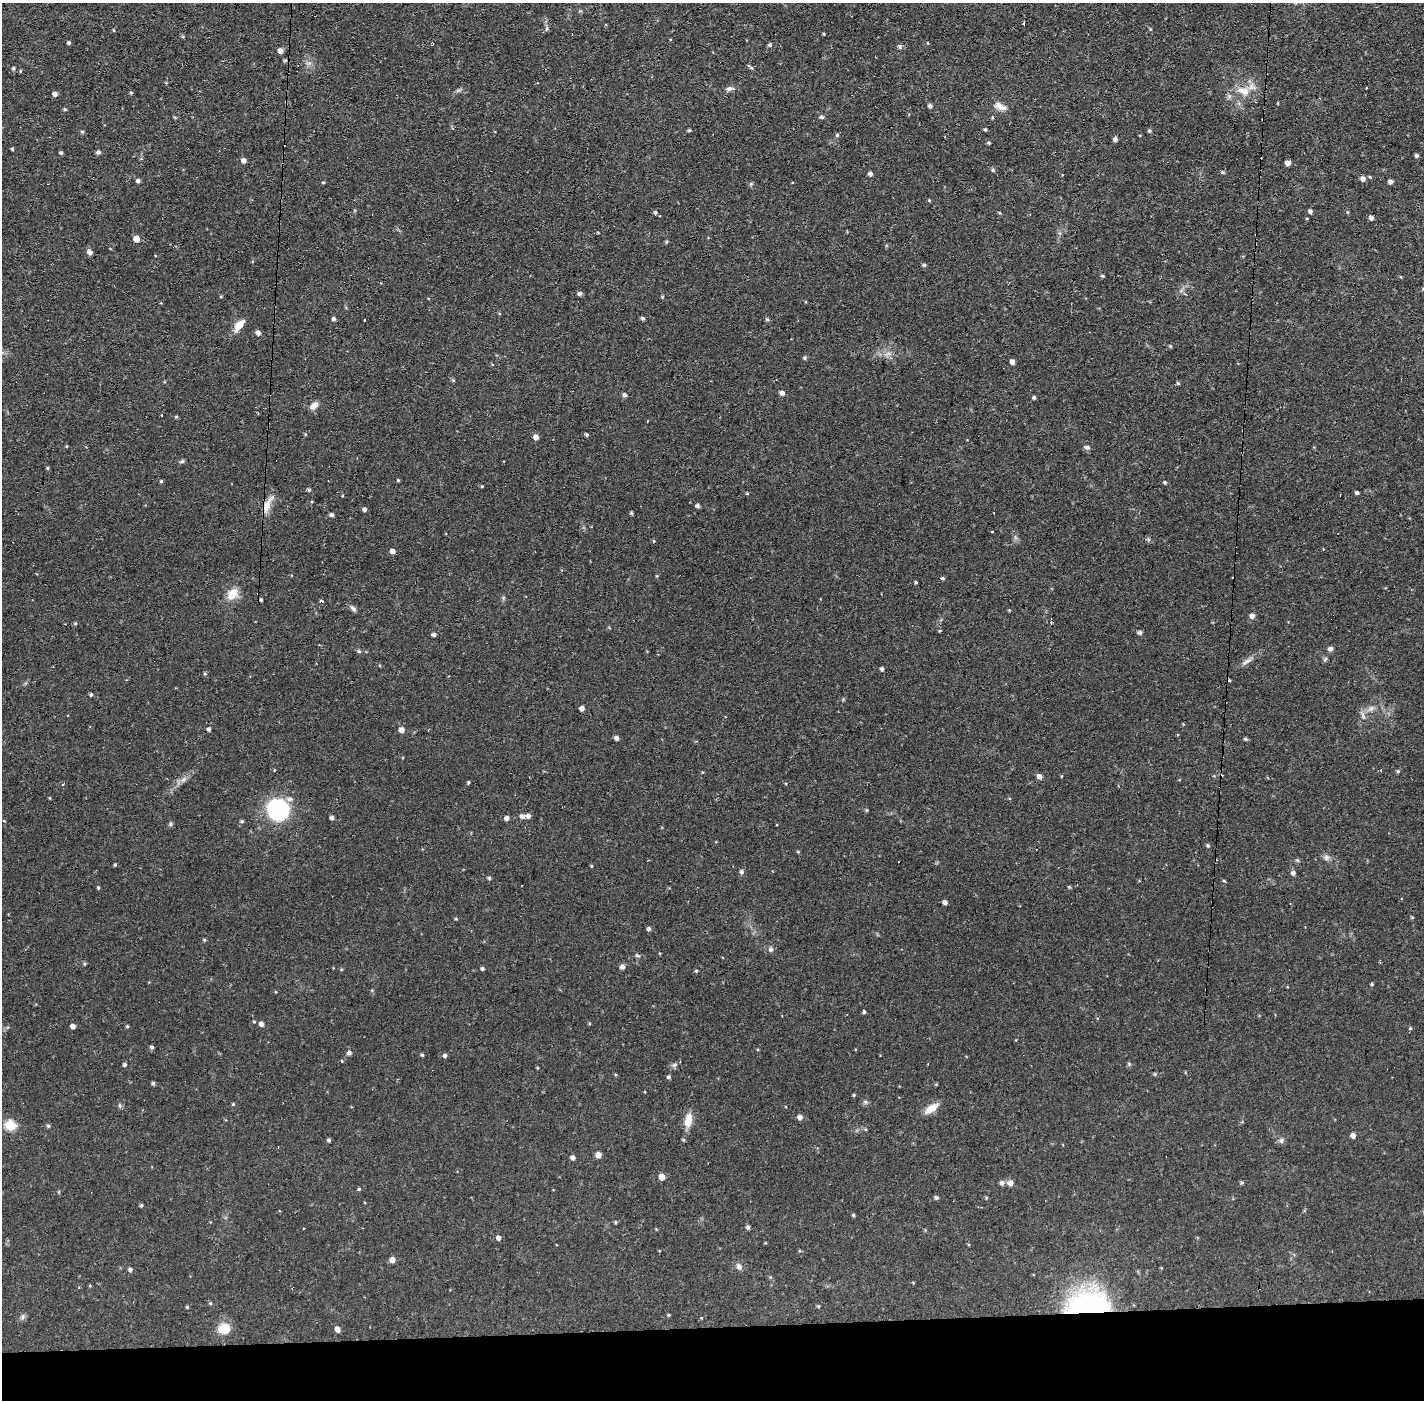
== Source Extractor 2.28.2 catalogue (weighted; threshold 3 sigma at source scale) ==
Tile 8 of 3 x 3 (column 2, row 3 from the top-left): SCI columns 1424-2845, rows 53-1450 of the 4268 x 4301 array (HDU 1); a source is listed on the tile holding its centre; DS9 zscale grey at full resolution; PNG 1426 x 1402 px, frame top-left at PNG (2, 3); no overlay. Shown black and unused: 5% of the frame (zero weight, under 2 of 3 exposures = <1% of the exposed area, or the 3 px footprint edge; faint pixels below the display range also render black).
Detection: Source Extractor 2.28.2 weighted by HDU 2 'WHT'; one run over the whole footprint, this tile lists its part. Background 0.0561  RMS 0.0059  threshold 0.0263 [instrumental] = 3 sigma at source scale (4.5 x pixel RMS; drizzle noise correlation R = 1.50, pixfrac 1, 0.05/0.05 arcsec/px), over >= 5 px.
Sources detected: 219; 9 cosmic-ray / hot-pixel residue — not listed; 1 inside a brighter listed object's ellipse — not listed separately; the other 209 listed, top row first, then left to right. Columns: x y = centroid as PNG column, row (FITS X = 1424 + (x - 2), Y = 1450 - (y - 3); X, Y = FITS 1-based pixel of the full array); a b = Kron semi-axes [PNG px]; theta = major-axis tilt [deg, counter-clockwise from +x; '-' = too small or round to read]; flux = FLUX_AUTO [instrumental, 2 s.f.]
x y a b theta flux
1024 23 3 3 - 1.5
547 28 7 3 71 0.9
113 30 4 3 - 0.48
69 43 4 4 - 1.3
770 45 5 5 - 1
900 46 6 5 - 1.1
280 51 5 5 - 2.6
13 68 4 4 - 0.87
751 68 8 4 -36 0.96
1366 88 3 2 - 0.54
729 89 9 6 30 2.1
458 90 7 4 18 1.1
1243 91 20 11 -21 8.3
131 93 4 3 - 0.64
55 94 5 4 - 2.3
930 106 5 4 - 1.4
1000 106 18 8 -26 4.3
65 109 4 3 - 0.74
822 117 5 5 - 1.2
689 130 5 4 - 0.77
985 130 4 4 - 0.77
1149 131 4 4 - 0.89
82 132 5 4 - 0.82
837 135 5 5 - 0.81
1115 139 5 5 - 1.5
989 143 5 3 - 0.74
12 149 4 4 - 0.61
98 152 5 4 - 1.6
61 153 4 4 - 1
1417 156 5 5 - 1
244 160 5 5 - 2.4
1287 163 5 4 - 3
993 170 6 4 89 0.74
1222 172 5 5 - 0.79
870 174 5 4 - 1.4
1363 179 5 5 - 2.7
138 181 4 4 - 1.7
323 182 4 3 - 0.64
1390 182 5 4 - 1.8
929 200 4 4 - 0.51
1310 211 5 5 - 1.5
655 212 5 5 - 0.98
1347 212 5 3 - 0.64
1000 213 5 3 - 0.55
1371 218 6 5 - 1.6
598 232 4 3 - 0.44
136 239 5 5 - 5.2
90 252 5 4 - 3.4
924 265 5 4 - 0.88
1102 276 5 3 - 0.74
580 293 5 4 - 1.7
662 297 4 4 - 0.63
643 318 4 4 - 1.1
334 319 4 4 - 1.2
767 319 5 3 - 0.76
365 320 3 3 - 1.6
239 325 15 7 51 6.4
258 333 5 5 - 2.4
1170 346 4 4 - 0.7
888 353 7 5 0 1.8
804 358 5 4 - 0.8
1012 362 5 5 - 2.5
453 380 4 4 - 0.65
1178 383 5 5 - 0.69
782 393 5 4 - 2.2
625 395 6 5 - 1.6
1034 397 4 4 - 0.96
314 405 12 8 37 3.2
176 417 4 4 - 0.67
305 434 5 3 - 0.49
586 434 4 3 - 0.97
536 437 5 5 - 3.1
66 446 4 3 - 0.51
1087 447 9 5 -13 1.4
182 461 7 4 29 0.93
47 468 4 4 - 0.63
398 480 4 3 - 0.55
161 481 4 4 - 0.7
1165 482 5 4 - 0.75
482 486 4 3 - 0.46
309 490 4 4 - 0.94
1357 492 5 4 - 1
747 494 5 3 - 0.55
267 505 26 7 69 5.8
697 506 5 4 - 1.6
364 509 4 4 - 1.6
631 513 4 3 - 0.89
332 515 5 4 - 1.4
992 531 3 2 - 0.52
392 551 5 5 - 2.4
657 576 5 3 - 0.49
942 578 5 4 - 0.86
916 582 4 3 - 0.67
232 594 16 12 48 7.9
261 600 3 3 - 0.76
353 609 10 5 -47 1.6
1252 616 6 5 - 2.2
1051 622 4 2 - 3.1
75 624 5 4 - 0.68
939 631 5 3 - 0.5
1140 633 5 5 - 1.4
434 635 4 3 - 1.7
1330 649 7 5 3 1.6
359 651 7 4 -36 0.81
1325 659 7 4 46 0.91
1247 661 18 5 32 3
882 669 4 4 - 1.2
205 674 5 4 - 0.7
91 695 5 3 - 0.85
582 708 4 4 - 2.4
1371 708 9 7 42 2.3
1363 716 11 4 -81 1.7
208 729 4 3 - 1.1
401 730 5 5 - 3.5
616 738 5 4 - 1.8
1246 739 5 4 - 0.92
274 770 3 3 - 1
1381 770 4 2 - 0.43
1398 771 5 4 - 0.73
1040 777 6 5 - 2.9
184 779 9 5 32 2.1
468 782 4 3 - 0.7
50 798 5 3 - 0.42
277 810 21 19 -50 55
866 810 4 4 - 0.65
522 816 7 6 - 1.8
528 816 5 5 - 2.2
332 818 4 4 - 1.5
506 818 5 5 - 2.1
242 821 5 4 - 0.84
170 824 6 5 - 0.94
1208 845 5 4 - 0.85
798 852 4 4 - 0.58
1326 857 8 7 - 2
1297 860 5 4 - 0.76
115 865 4 3 - 0.75
591 866 5 3 - 0.48
741 872 6 5 - 1.3
1293 873 6 5 - 1.7
489 878 5 4 - 0.88
1224 881 5 3 - 0.58
98 887 4 3 - 0.71
945 902 5 4 - 1.8
456 919 4 4 - 0.6
648 929 5 4 - 1.4
204 940 4 4 - 0.74
771 950 6 6 - 1.4
637 955 7 4 -29 1
1380 962 3 3 - 0.47
84 964 5 4 - 0.62
622 967 6 5 - 1.9
482 968 4 4 - 1
696 971 4 4 - 0.69
1372 984 4 4 - 0.63
864 1012 4 3 - 0.91
261 1024 5 5 - 2
73 1026 5 4 - 2.3
127 1026 4 4 - 0.67
1410 1028 5 4 - 0.6
152 1047 5 4 - 1.1
349 1053 5 4 - 2
422 1055 5 4 - 0.79
445 1055 4 4 - 1.3
342 1061 3 3 - 0.65
124 1064 4 4 - 1
1129 1064 6 4 -47 0.72
674 1065 8 6 17 1.6
1155 1074 5 4 - 0.69
616 1075 5 3 - 0.58
669 1077 4 4 - 1.1
153 1083 4 3 - 1
854 1095 3 3 - 0.63
865 1102 6 5 - 1.1
233 1104 5 4 - 0.58
931 1108 19 8 34 6.1
800 1117 6 5 - 2.3
688 1120 16 8 80 7.3
10 1125 6 6 - 33
48 1126 5 5 - 0.91
1353 1135 5 5 - 2.1
329 1140 5 4 - 1
1281 1141 8 7 - 1.8
598 1155 5 5 - 4
572 1157 5 5 - 1.4
662 1177 5 5 - 5
1002 1183 6 6 - 1.7
1010 1183 7 7 - 2.8
1242 1183 5 4 - 0.76
359 1189 4 3 - 0.73
936 1197 5 4 - 1.1
986 1198 4 4 - 0.58
141 1205 4 3 - 0.87
853 1215 4 4 - 0.73
616 1222 4 4 - 0.68
748 1227 5 4 - 1.3
925 1230 4 4 - 0.5
498 1238 5 5 - 2.4
392 1260 5 5 - 3.6
739 1266 9 6 -55 2.1
130 1269 5 4 - 1.3
90 1286 5 3 - 0.49
210 1303 5 4 - 0.72
1087 1303 49 28 7 86
818 1306 4 3 - 0.71
187 1307 4 3 - 0.67
669 1315 4 4 - 0.58
23 1317 9 6 55 1.5
224 1329 13 12 - 10
337 1329 6 5 - 3.1
Overlapping masked pixels (flux is a lower limit): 1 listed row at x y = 1087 1303